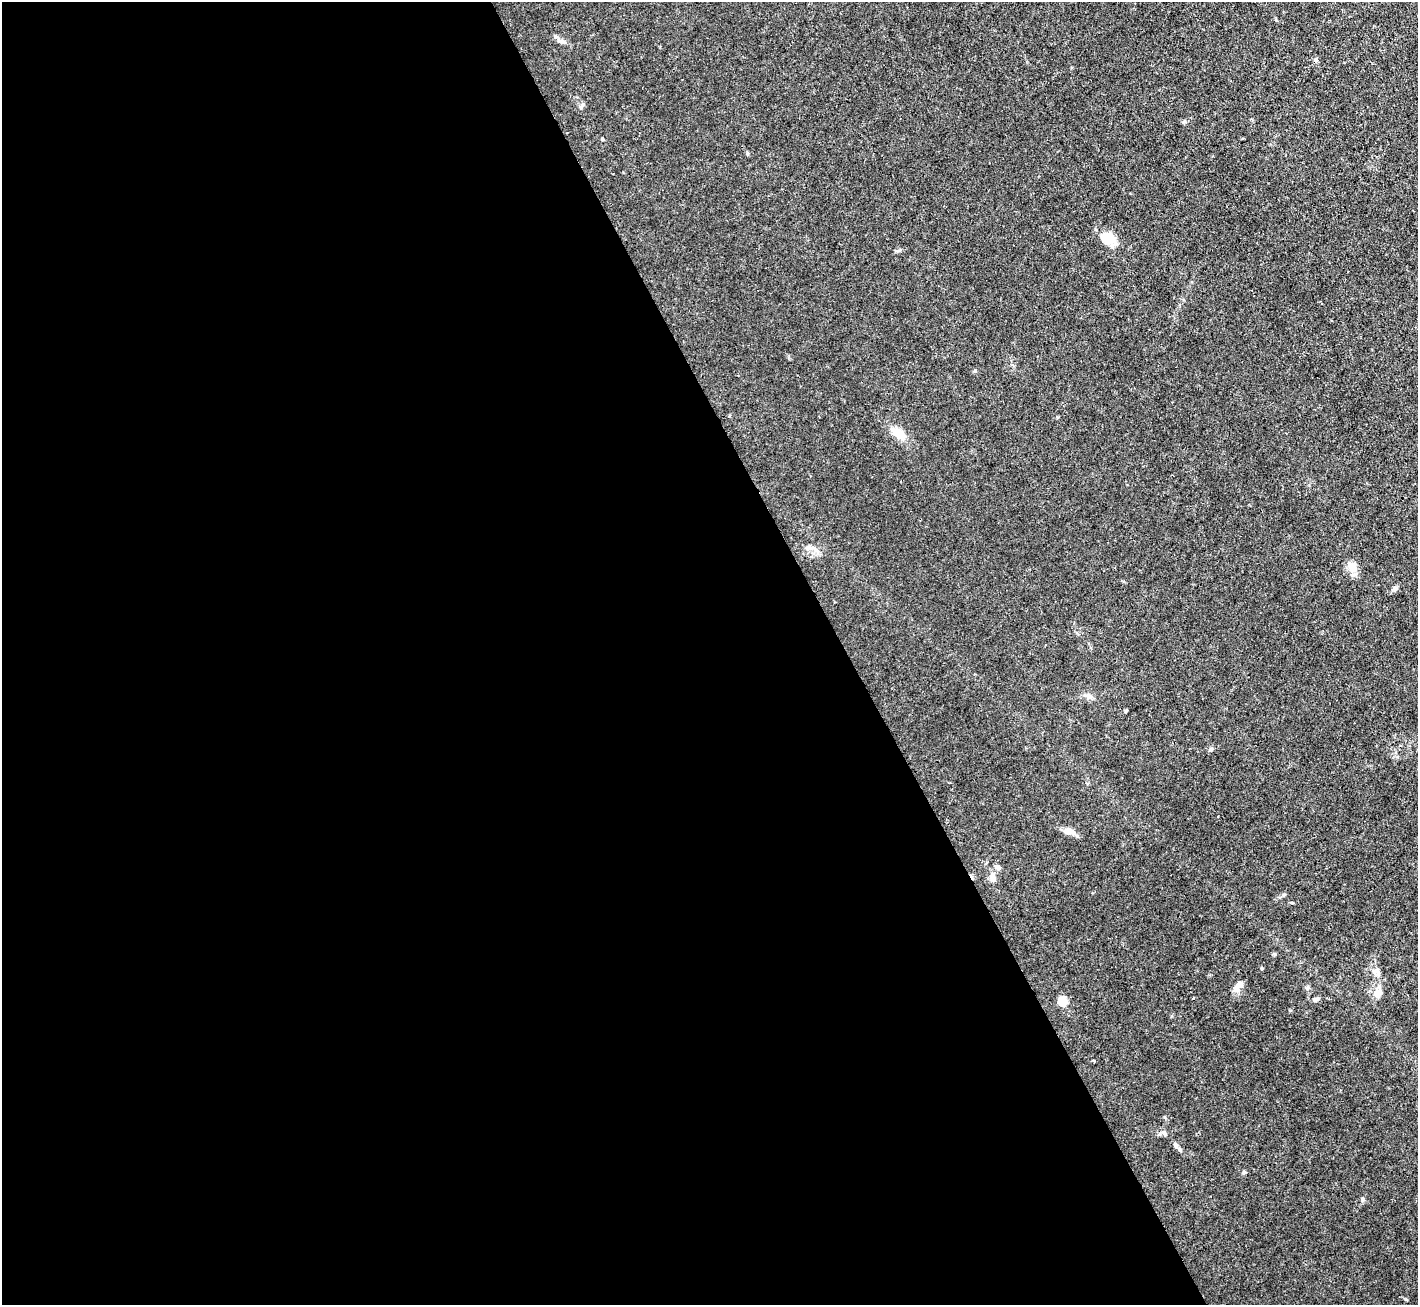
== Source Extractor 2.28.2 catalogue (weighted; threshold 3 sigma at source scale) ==
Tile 9 of 4 x 4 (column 1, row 3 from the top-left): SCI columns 1-1416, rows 1590-2892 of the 5664 x 5650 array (HDU 1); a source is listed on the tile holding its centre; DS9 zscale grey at full resolution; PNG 1420 x 1307 px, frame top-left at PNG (2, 2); no overlay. Shown black and unused: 60% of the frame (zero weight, under 3 of 4 exposures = <1% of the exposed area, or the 3 px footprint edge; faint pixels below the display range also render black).
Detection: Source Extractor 2.28.2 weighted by HDU 2 'WHT'; one run over the whole footprint, this tile lists its part. Background 0.0224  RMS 0.0032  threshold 0.0142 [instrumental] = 3 sigma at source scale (4.5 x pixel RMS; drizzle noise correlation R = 1.50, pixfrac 1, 0.05/0.05 arcsec/px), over >= 5 px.
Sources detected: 25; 3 cosmic-ray / hot-pixel residue — not listed; the other 22 listed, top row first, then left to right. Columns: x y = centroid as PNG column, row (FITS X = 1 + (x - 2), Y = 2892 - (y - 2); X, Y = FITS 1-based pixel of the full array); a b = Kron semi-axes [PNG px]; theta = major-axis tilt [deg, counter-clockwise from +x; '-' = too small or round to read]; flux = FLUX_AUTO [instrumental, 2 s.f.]
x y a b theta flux
561 41 11 6 -22 1.3
581 107 6 4 46 0.49
1107 237 23 13 3 4.3
898 433 20 10 -37 4.3
1353 567 19 8 -58 2.4
1395 588 6 6 - 0.89
1126 711 4 4 - 0.31
1211 749 6 5 - 0.47
1069 831 15 8 -12 2.2
998 867 7 6 - 0.82
993 878 11 6 -74 2.2
1377 971 14 6 -83 1.5
1238 985 15 7 44 1.8
1307 988 6 4 88 0.51
1378 993 13 11 51 2.3
1315 999 8 5 19 0.81
1063 1002 5 5 - 14
1094 1061 3 2 - 0.31
1165 1134 8 5 -52 0.77
1175 1145 8 5 -86 0.7
1244 1172 5 5 - 0.42
1362 1199 6 4 -89 0.44
Unlisted compact peaks at least as high as the median listed source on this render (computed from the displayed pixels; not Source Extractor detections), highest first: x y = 1184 122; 1283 895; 975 370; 896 251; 1261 968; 1292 903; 1089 696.